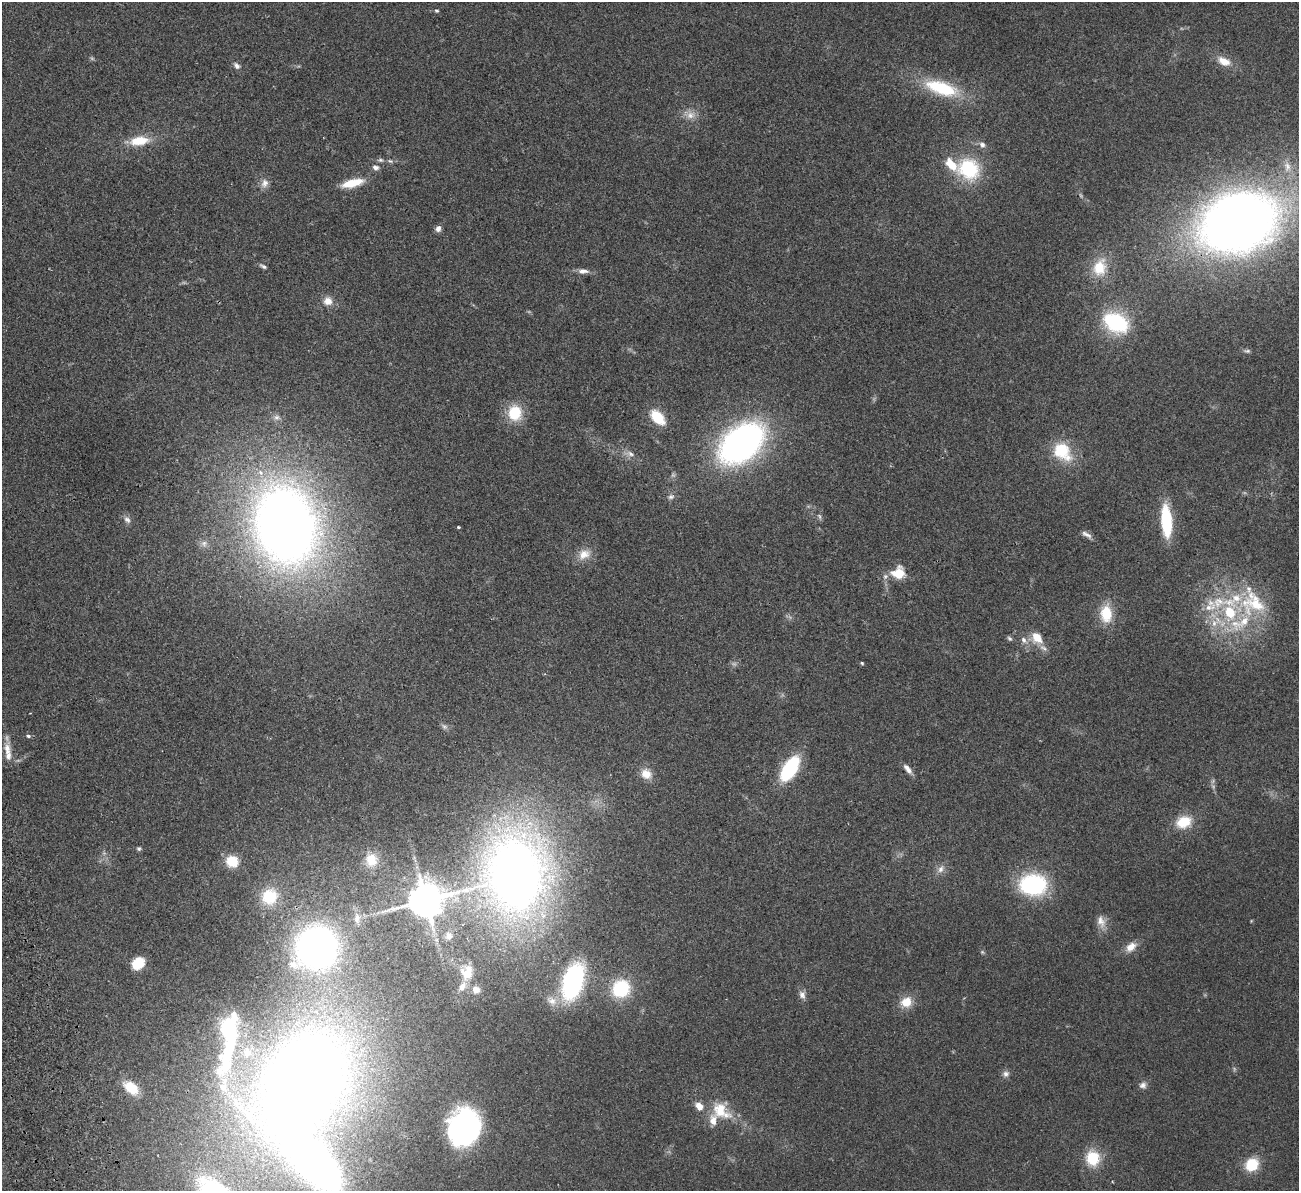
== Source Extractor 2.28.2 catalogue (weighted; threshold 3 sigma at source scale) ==
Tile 7 of 4 x 4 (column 3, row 2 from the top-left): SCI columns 2651-3947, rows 2544-3732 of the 5300 x 5207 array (HDU 1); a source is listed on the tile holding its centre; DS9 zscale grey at full resolution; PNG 1301 x 1193 px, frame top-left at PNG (2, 2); no overlay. Shown black and unused: <1% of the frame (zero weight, under 2 of 3 exposures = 3% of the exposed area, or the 3 px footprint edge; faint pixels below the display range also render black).
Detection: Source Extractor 2.28.2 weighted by HDU 2 'WHT'; one run over the whole footprint, this tile lists its part. Background 0.0951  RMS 0.0086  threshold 0.0389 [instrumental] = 3 sigma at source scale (4.5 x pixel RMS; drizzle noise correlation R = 1.50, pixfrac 1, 0.05/0.05 arcsec/px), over >= 5 px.
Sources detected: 109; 4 too faint to see at this stretch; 4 inside a brighter object's white glare — not listed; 18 inside a brighter listed object's ellipse — not listed separately; the other 83 listed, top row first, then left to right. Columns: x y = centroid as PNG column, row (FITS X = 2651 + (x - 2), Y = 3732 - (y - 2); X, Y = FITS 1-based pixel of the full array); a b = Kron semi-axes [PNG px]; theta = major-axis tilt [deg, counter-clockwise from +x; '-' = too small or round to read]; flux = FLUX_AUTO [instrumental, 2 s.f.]
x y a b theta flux
436 11 5 4 - 1.3
1224 61 16 9 -23 12
237 66 10 7 -41 3.4
941 88 37 14 -17 57
691 115 14 11 10 8.2
139 141 20 10 7 23
982 145 9 7 -48 3.6
380 160 9 6 -1 2.2
390 161 9 5 -11 2.1
375 167 9 7 -22 3.5
969 169 21 19 -41 63
264 183 13 10 73 5.7
352 183 23 8 14 21
1238 222 63 45 18 960
438 229 8 6 79 3.8
263 266 9 4 -30 2.3
1100 267 24 18 74 25
583 271 16 7 -2 5
328 301 12 11 - 8
1116 322 26 18 -27 74
1247 351 10 5 -3 2.1
515 413 15 13 -88 31
277 417 9 8 - 3.6
657 417 14 9 -48 31
741 443 44 28 40 300
1062 451 26 20 -46 33
630 454 16 7 -15 5.4
671 497 9 7 15 3
819 516 9 5 -70 1.9
127 520 11 8 -53 3.7
1166 521 29 9 -85 58
285 525 74 55 -77 900
458 527 3 3 - 1.4
1086 534 15 6 -27 3.8
204 543 9 8 - 3.5
584 554 18 13 25 11
898 573 17 15 14 19
1253 603 40 35 -11 64
1210 606 23 17 62 23
1106 614 18 12 -90 26
1037 637 11 8 -53 16
1010 638 7 5 -44 1.8
1024 640 11 7 -52 4.7
862 663 4 3 - 1.2
444 727 9 7 -37 2.5
28 736 6 4 -17 1.7
7 749 21 10 -85 9.9
790 768 21 11 57 74
907 769 14 5 -50 5.4
646 774 14 12 -31 10
1184 822 17 13 20 23
139 849 5 5 - 1.6
371 860 16 15 - 16
232 861 14 12 -19 19
941 869 13 8 55 5.1
515 874 77 66 79 810
1033 885 23 18 -1 110
269 897 18 16 46 33
425 900 10 9 - 2500
357 918 15 9 -90 7.2
1101 921 18 10 -72 8.3
1251 921 5 3 - 0.65
449 936 9 9 - 4.1
1131 947 15 9 38 9
316 948 35 33 45 410
982 952 5 5 - 1.2
138 963 10 7 40 34
467 972 18 14 72 13
573 982 28 15 72 160
476 989 6 6 - 8.6
621 989 15 14 - 57
802 995 11 8 -72 4.4
552 1001 17 11 -33 9.5
906 1002 15 13 29 14
229 1030 39 17 -88 50
1006 1074 9 8 - 3.6
301 1083 121 81 57 1100
1143 1085 10 9 - 3.9
131 1088 18 11 -39 20
720 1110 24 21 -75 26
466 1127 33 26 60 180
1093 1158 17 15 -85 27
1252 1164 13 12 - 26
Overlapping masked pixels (flux is a lower limit): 2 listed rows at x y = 1238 222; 301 1083